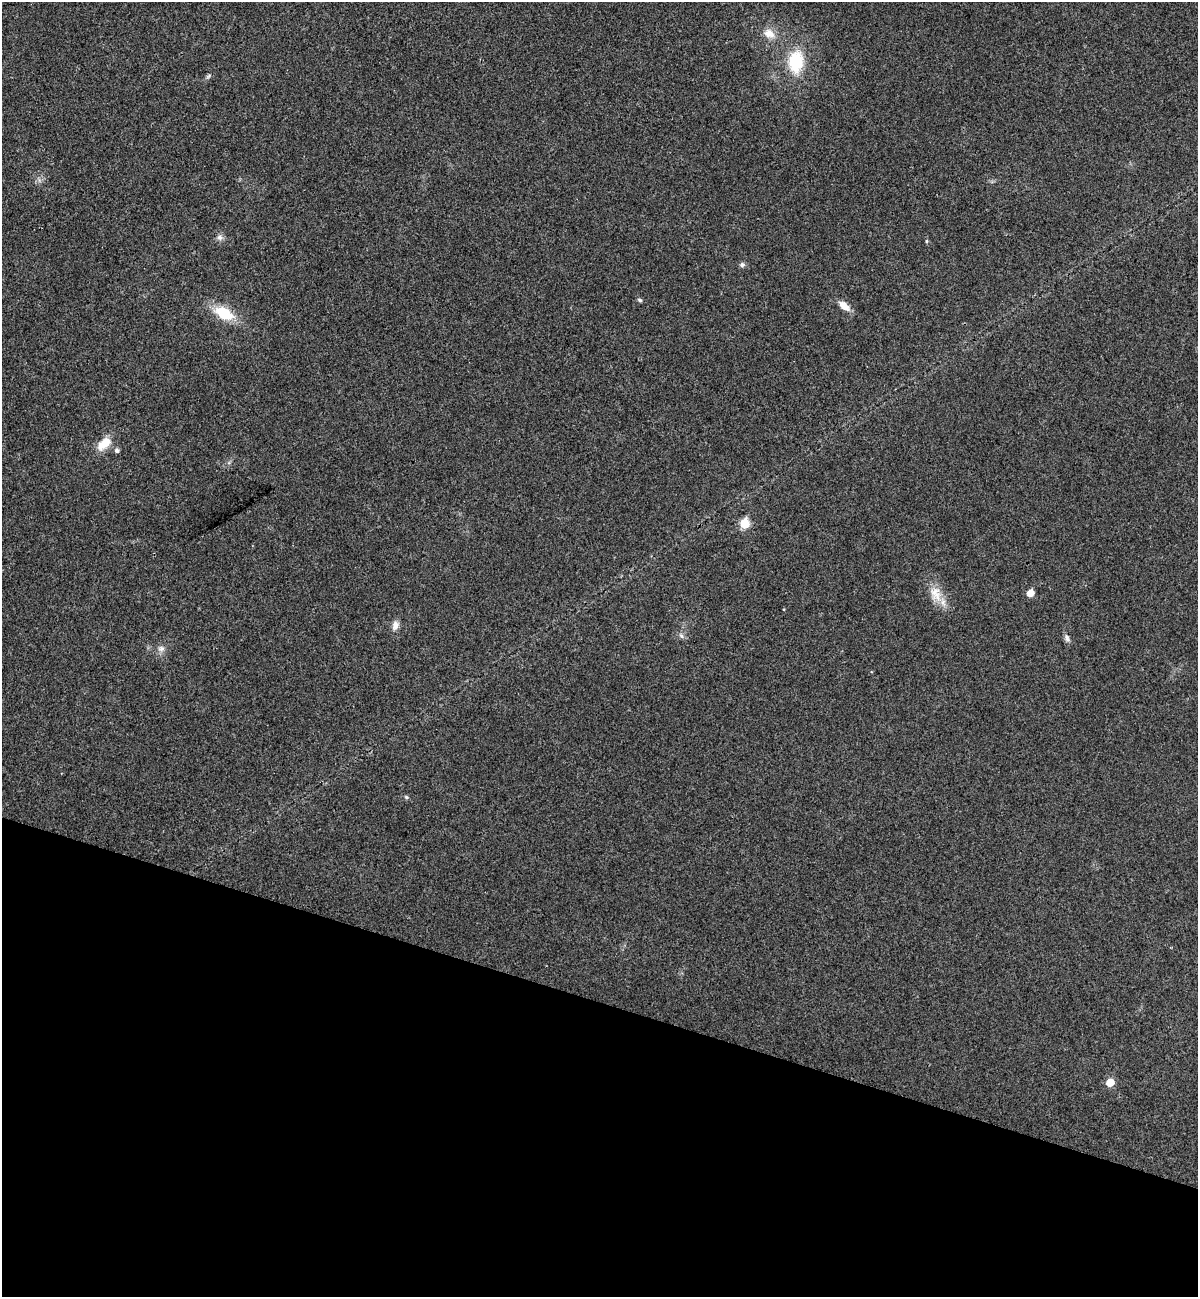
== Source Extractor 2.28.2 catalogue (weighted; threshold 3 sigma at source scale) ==
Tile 15 of 4 x 4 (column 3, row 4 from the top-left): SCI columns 2575-3770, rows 23-1317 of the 5273 x 5220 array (HDU 1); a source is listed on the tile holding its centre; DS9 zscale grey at full resolution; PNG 1200 x 1299 px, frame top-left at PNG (2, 2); no overlay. Shown black and unused: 23% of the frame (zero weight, under 3 of 4 exposures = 6% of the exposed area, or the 3 px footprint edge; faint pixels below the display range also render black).
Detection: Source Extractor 2.28.2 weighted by HDU 2 'WHT'; one run over the whole footprint, this tile lists its part. Background 0.0825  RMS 0.0079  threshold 0.0356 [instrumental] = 3 sigma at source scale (4.5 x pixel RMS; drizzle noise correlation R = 1.50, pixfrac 1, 0.05/0.05 arcsec/px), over >= 5 px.
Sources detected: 20; all 20 listed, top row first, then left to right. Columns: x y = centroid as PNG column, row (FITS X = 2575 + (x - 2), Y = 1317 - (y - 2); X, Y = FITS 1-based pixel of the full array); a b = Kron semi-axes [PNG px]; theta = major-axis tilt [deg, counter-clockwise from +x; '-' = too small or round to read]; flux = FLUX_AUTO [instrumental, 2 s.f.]
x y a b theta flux
769 34 15 12 -24 9
796 62 22 15 85 36
208 76 8 4 37 1.4
219 237 7 7 - 2.8
927 241 6 4 89 0.94
742 265 7 6 - 2
640 300 5 5 - 1.7
844 306 14 7 -38 8.1
224 313 23 13 -28 25
104 443 21 11 41 13
117 450 6 5 - 2.1
744 523 6 6 - 27
1030 593 5 5 - 10
935 594 23 15 -70 14
395 625 11 8 75 4.6
681 635 9 4 -54 2
1067 638 12 6 -72 2.7
161 649 10 8 1 3.6
406 797 6 5 - 1.2
1110 1082 5 5 - 16